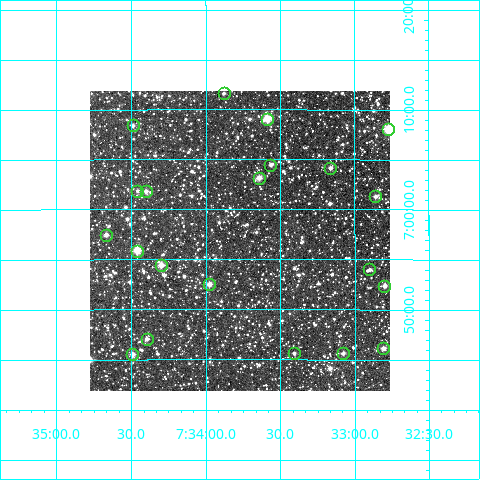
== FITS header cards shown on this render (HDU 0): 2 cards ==
NAXIS1  =                  300
NAXIS2  =                  300

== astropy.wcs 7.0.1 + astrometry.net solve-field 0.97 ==
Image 300 x 300 px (HDU 0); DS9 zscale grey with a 90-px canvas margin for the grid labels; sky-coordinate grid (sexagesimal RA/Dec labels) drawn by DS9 from the SOLVED WCS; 21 Tycho-2 reference stars matched to detected sources circled (green)
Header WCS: RA---TAN/DEC--TAN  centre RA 07:33:46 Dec +06:57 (113.44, +6.95 deg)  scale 6 arcsec/px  FOV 30.0' x 30.0'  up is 0 deg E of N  parity normal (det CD < 0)
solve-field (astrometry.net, Tycho-2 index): VERIFIED the header's WCS against the Tycho-2 star catalogue (21 matches, 0 conflicts) and refined it, rather than solving blind
Solved WCS: RA---TAN-SIP/DEC--TAN-SIP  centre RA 07:33:46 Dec +06:57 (113.44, +6.95 deg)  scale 6 arcsec/px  FOV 30.0' x 30.0'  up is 0 deg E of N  parity normal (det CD < 0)
The solver's refit moves the header's centre by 2.6 arcsec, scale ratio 0.9999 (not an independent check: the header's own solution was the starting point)
Tycho-2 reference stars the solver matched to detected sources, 21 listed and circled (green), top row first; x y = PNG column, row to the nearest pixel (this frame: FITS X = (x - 90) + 1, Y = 300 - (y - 91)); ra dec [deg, ICRS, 3 dp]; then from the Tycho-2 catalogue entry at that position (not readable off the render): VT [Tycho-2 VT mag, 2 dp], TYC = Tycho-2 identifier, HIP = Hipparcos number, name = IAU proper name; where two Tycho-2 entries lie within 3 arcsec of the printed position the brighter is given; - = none
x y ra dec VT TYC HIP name
224 93 113.470 +7.194 11.50 190-179-1 - -
267 119 113.396 +7.151 9.27 190-9-1 - -
133 125 113.623 +7.140 11.27 190-969-1 - -
388 129 113.193 +7.134 8.54 190-93-1 - -
270 165 113.391 +7.074 11.38 190-1831-1 - -
330 168 113.291 +7.069 11.37 190-709-1 - -
259 178 113.411 +7.053 10.08 190-1755-1 - -
137 191 113.614 +7.031 11.67 190-421-1 - -
146 191 113.601 +7.030 10.75 190-959-1 - -
375 196 113.215 +7.022 10.27 190-1563-1 - -
106 235 113.666 +6.958 11.02 190-599-1 - -
137 251 113.615 +6.931 9.17 190-1281-1 - -
161 265 113.575 +6.908 10.55 190-1697-1 - -
369 269 113.225 +6.900 11.35 190-667-1 - -
209 284 113.494 +6.876 10.57 190-1325-1 - -
384 286 113.200 +6.873 11.18 190-1217-1 - -
147 339 113.599 +6.784 11.00 190-1255-1 - -
383 348 113.202 +6.769 10.97 190-1035-1 - -
294 353 113.352 +6.760 11.22 190-1291-1 - -
343 353 113.270 +6.760 11.32 190-1487-1 - -
132 354 113.623 +6.759 10.63 190-1497-1 - -